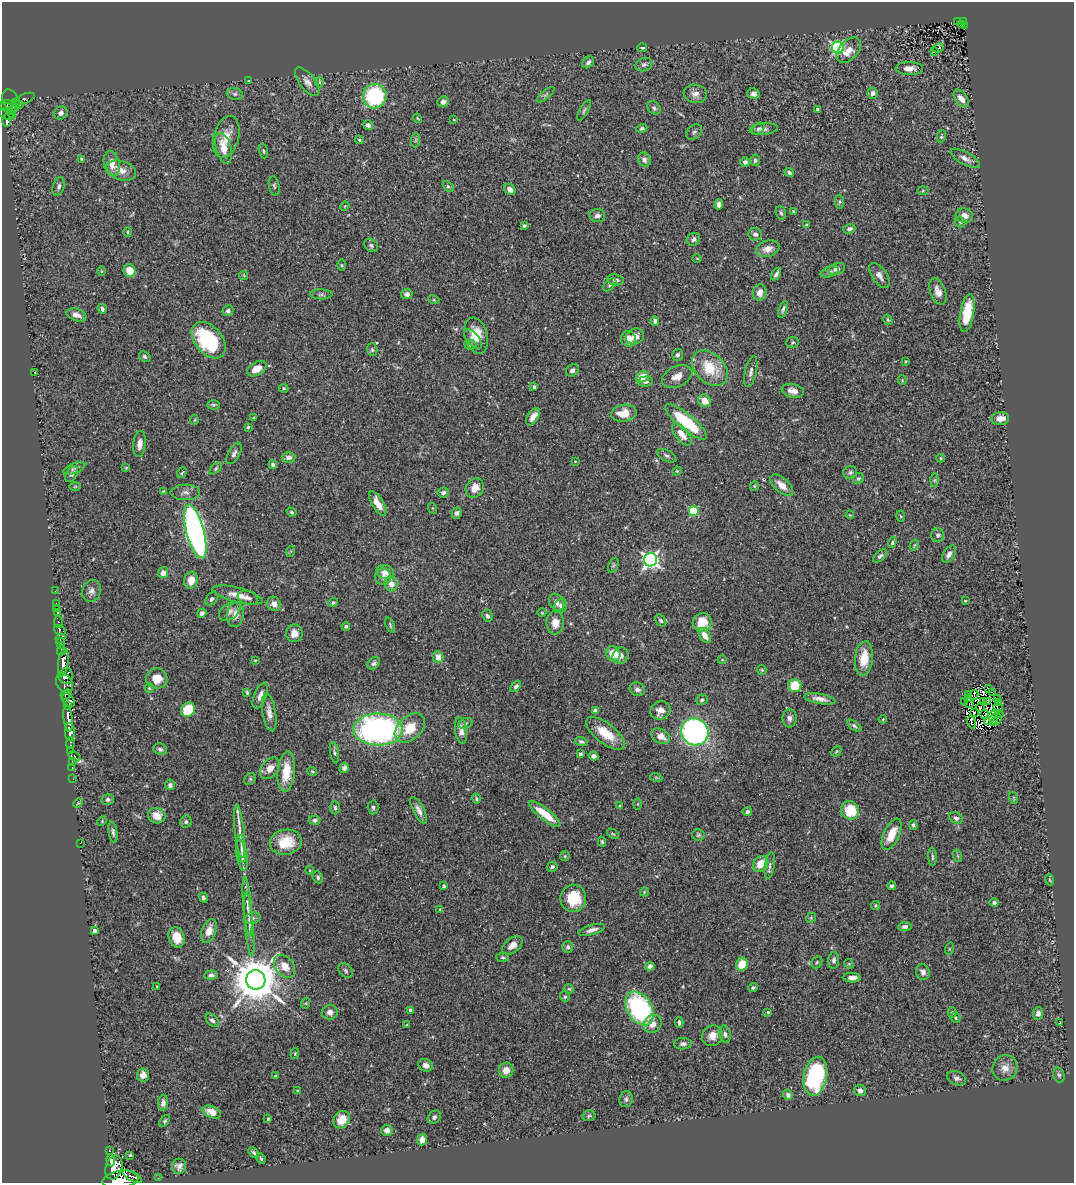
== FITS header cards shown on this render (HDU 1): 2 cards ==
NAXIS1  =                 1072
NAXIS2  =                 1181

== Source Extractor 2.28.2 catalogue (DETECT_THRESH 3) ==
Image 1072 x 1181 px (HDU 1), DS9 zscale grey, 1 PNG px = 1 image px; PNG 1076 x 1185 px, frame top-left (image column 1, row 1181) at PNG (2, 2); each listed source drawn as its Kron ellipse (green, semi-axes under 4 px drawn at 4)
Background 0.565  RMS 0.036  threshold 0.109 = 3 sigma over >= 5 px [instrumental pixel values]
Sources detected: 415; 7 with non-positive FLUX_AUTO (blend fragments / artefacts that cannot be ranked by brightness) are neither listed nor drawn; the other 408 listed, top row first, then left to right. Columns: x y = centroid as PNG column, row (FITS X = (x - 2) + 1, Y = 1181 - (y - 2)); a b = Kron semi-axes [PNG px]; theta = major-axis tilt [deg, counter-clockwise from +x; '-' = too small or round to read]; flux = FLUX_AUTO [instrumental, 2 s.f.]
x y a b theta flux
958 21 3 2 - 6.3
963 21 2 2 - 17
961 24 2 2 - 7.3
964 26 3 3 - 1.5
642 48 5 3 - 4.2
838 48 6 6 - 420
938 48 6 3 23 41
849 50 15 9 47 29
934 52 3 3 - 18
588 62 7 5 44 8
644 65 9 6 20 7
909 68 14 6 -1 18
249 81 4 3 - 3.9
307 82 17 8 -52 17
320 82 5 3 - 3.1
873 93 5 5 - 10
235 94 8 6 -13 6.6
695 94 12 9 -9 16
754 94 6 5 - 12
546 95 11 4 40 5.9
375 96 12 12 - 210
24 99 11 5 22 54
961 99 10 6 -53 19
11 100 12 8 -61 210
443 102 6 5 - 8.3
16 103 3 2 - 51
6 104 6 3 13 100
19 105 4 3 - 29
8 107 8 4 -15 130
654 108 7 6 - 5.8
817 109 3 3 - 5.6
584 110 11 4 61 5.6
9 112 4 3 - 31
61 113 7 6 - 9.2
6 114 8 5 -26 57
13 115 3 2 - 13
417 118 5 3 - 2.6
454 120 3 2 - 1.6
7 121 6 3 -89 100
368 125 5 4 - 9.4
642 128 6 4 20 4.1
758 129 7 5 46 4.9
764 129 14 6 6 11
694 132 9 6 43 6.5
941 136 6 4 79 3.8
226 137 21 12 75 39
359 140 5 4 - 3.2
416 140 7 4 88 5
224 148 16 7 -76 35
263 151 7 4 -72 3.7
965 158 16 6 -29 15
81 159 4 3 - 2.7
644 160 7 6 - 9.8
755 160 5 5 - 5.2
745 162 5 5 - 7.8
112 164 13 7 -78 26
121 170 15 9 -17 21
789 172 5 3 - 5.2
59 186 9 5 73 9
274 186 10 5 -77 4.6
448 186 7 4 -39 3.9
510 189 6 5 - 12
923 190 6 4 1 3
840 202 7 4 -85 3.9
719 205 5 4 - 11
345 206 5 4 - 2.4
793 211 3 3 - 2.8
781 213 7 5 -72 4.9
597 215 8 6 4 8
964 216 9 7 -17 14
960 222 5 5 - 4
524 225 4 3 - 3.8
806 225 4 2 - 2.9
849 229 6 4 19 6.8
128 232 5 4 - 3.1
755 234 7 6 - 9
693 239 7 6 - 6.7
371 245 8 6 -42 5.8
768 249 12 8 15 19
697 258 5 3 - 2.1
341 265 6 4 -90 3.3
837 269 8 5 21 11
102 271 5 3 - 2.2
129 271 6 6 - 31
830 272 9 5 18 6.8
776 274 7 3 58 6.9
244 275 5 3 - 2.1
879 275 14 7 -55 15
616 280 8 5 -8 8
610 285 8 5 46 5.2
938 291 14 7 -70 18
760 292 8 6 79 15
321 294 11 5 -1 6.3
407 294 6 5 - 9
434 300 5 3 - 2.6
102 309 5 4 - 5.9
783 309 9 3 69 5.4
228 311 6 5 - 7.6
967 313 19 6 80 78
76 315 10 6 -18 16
888 320 5 3 - 3.2
655 321 5 3 - 7.8
476 336 18 11 -74 44
635 336 9 7 27 17
473 339 11 6 -51 14
628 339 8 7 - 24
209 340 21 13 -50 210
793 342 6 5 - 4.1
470 345 6 5 - 4.2
372 350 6 5 - 4.3
678 355 6 5 - 6.6
145 357 6 4 -36 5.5
906 361 3 3 - 2
710 368 21 14 -44 79
257 369 10 6 31 32
572 370 7 5 42 7.2
35 372 3 2 - 2.9
751 372 16 6 77 10
677 376 16 10 26 25
642 377 7 5 28 45
902 380 4 4 - 2.3
646 382 7 5 6 7.7
534 387 3 3 - 6.9
284 388 5 4 - 3.3
793 391 11 6 -12 17
704 401 7 6 - 28
213 405 6 4 -1 4.1
624 413 13 8 8 41
533 417 10 5 56 18
254 418 3 3 - 2.3
1000 419 9 6 8 24
194 420 5 3 - 2.2
686 422 26 7 -39 160
248 427 3 3 - 3.1
682 435 13 6 -51 26
140 444 13 6 84 17
234 453 12 6 61 8.3
666 456 11 5 -27 7.1
289 457 7 5 1 11
941 458 4 4 - 3.4
575 461 2 2 - 1.6
273 465 4 4 - 6.3
74 468 11 5 22 7
126 468 4 3 - 2.2
216 468 8 4 46 3.7
677 471 4 4 - 2.5
182 473 6 3 53 3.1
850 473 7 6 - 5.4
72 474 9 5 56 7.9
858 479 6 5 - 4
934 480 7 4 89 3.5
782 485 14 7 -41 26
75 486 6 4 2 2.7
754 486 4 4 - 2.5
475 488 10 8 53 25
163 491 4 4 - 1.9
185 492 15 8 0 12
443 493 6 5 - 8.1
378 503 14 5 -60 22
432 508 5 3 - 2.2
694 511 5 5 - 140
291 512 5 4 - 3.4
457 513 5 5 - 7.9
850 515 4 3 - 1.8
901 516 5 3 - 2.4
195 531 28 9 -75 1100
938 535 6 6 - 7.1
892 542 6 3 73 4.1
914 545 6 4 60 3.1
291 551 6 3 71 2.5
949 554 9 5 56 11
880 556 8 5 38 5.6
650 560 7 6 - 800
613 565 7 4 69 4.4
385 572 9 6 -17 15
163 573 5 5 - 14
383 577 8 8 - 14
191 580 8 6 75 27
391 584 7 6 - 23
55 591 4 2 - 2.2
91 591 11 9 70 13
238 595 26 7 -14 30
248 598 10 7 -19 9.8
212 599 7 5 47 6.7
965 601 3 2 - 2.1
556 602 9 7 -61 14
56 603 2 2 - 4.8
333 603 5 4 - 4.7
274 604 7 6 - 14
560 606 7 6 - 7
56 608 3 2 - 3.1
230 611 12 8 35 13
57 613 3 2 - 11
202 613 5 4 - 9.6
542 613 4 2 - 1.9
235 615 12 8 85 22
487 616 6 5 - 5.9
661 620 7 4 -51 4.7
58 622 5 3 - 59
702 622 9 9 - 54
555 623 11 8 88 24
390 625 8 3 -70 3.8
346 626 4 4 - 5
60 630 6 4 -35 130
294 633 9 8 - 19
705 635 8 5 -55 21
60 638 5 3 - 310
61 643 5 4 - 460
61 650 5 3 - 290
613 654 8 7 - 45
620 656 8 7 - 14
438 657 6 5 - 24
864 659 17 9 84 55
255 660 4 3 - 2.1
722 660 4 3 - 1.8
63 663 14 5 81 920
374 663 7 5 47 6.6
762 670 5 4 - 2.8
66 676 8 7 - 430
157 679 10 10 - 36
65 683 11 7 -58 280
516 686 6 4 50 5.5
795 686 6 6 - 65
149 688 4 4 - 3
637 689 8 6 -20 9.3
989 689 4 2 - 1.7
992 692 3 2 - 0.062
247 693 4 3 - 3.3
66 694 6 3 45 200
968 695 3 2 - 2.6
974 695 5 4 - 0.0027
260 696 14 6 69 15
968 698 4 3 - 1.8
820 699 16 5 -10 16
997 699 3 2 - 2.1
69 700 8 5 -53 240
702 700 6 5 - 4.9
965 701 3 2 - 8.4
984 702 2 2 - 2.2
988 702 4 2 - 0.25
969 703 5 2 - 3
999 703 3 2 - 2.5
68 706 4 3 - 120
980 707 4 2 - 3.5
998 708 5 3 - 0.8
188 710 8 6 52 90
660 710 10 9 - 19
595 711 4 4 - 9.9
269 712 19 6 -80 17
974 713 4 2 - 2.6
999 714 4 2 - 2.1
985 715 4 2 - 1.4
68 718 13 4 -83 680
790 718 9 7 89 9.9
991 718 9 3 51 0.53
883 719 4 2 - 2.4
993 720 5 2 - 4
996 720 7 2 52 0.07
971 722 6 3 -71 6.9
465 723 7 5 24 5.1
854 726 8 4 -37 5.6
410 728 17 11 42 59
378 729 24 16 0 690
461 730 13 6 -82 17
70 732 9 5 -86 800
695 732 14 13 - 610
606 733 23 10 -38 58
661 736 10 7 -29 25
581 742 6 4 -18 5.1
70 743 6 3 89 17
160 749 7 5 -22 6.6
71 750 2 2 - 5.3
836 751 5 3 - 2.5
334 753 11 3 -80 5.7
580 754 4 4 - 4.6
74 756 6 3 -35 100
593 756 5 4 - 7.3
72 761 3 2 - 7.7
72 768 3 2 - 6
270 768 12 8 51 22
344 768 5 4 - 7.9
312 771 5 4 - 2.9
286 772 20 8 85 55
656 777 6 4 -19 2.9
73 779 3 2 - 3.9
250 779 6 5 - 4
170 785 5 5 - 8.5
1014 798 6 4 -72 2.6
476 799 5 4 - 3.5
108 800 6 5 - 5.7
78 803 5 4 - 2.8
638 804 5 3 - 2.3
620 806 4 3 - 2.3
373 807 7 5 -87 5.6
335 808 7 4 -86 5.4
419 810 15 5 -62 14
850 810 9 8 - 73
747 812 4 4 - 6.7
545 814 19 5 -38 56
157 816 9 7 -19 29
956 818 7 5 -27 7.6
315 820 6 4 2 6.9
102 821 5 3 - 2.2
186 822 6 6 - 5.8
913 825 4 3 - 4.4
240 831 27 4 -84 22
113 832 11 4 -81 6.2
613 834 6 3 -35 2.8
892 834 17 7 65 46
698 835 6 5 - 4.4
286 842 16 12 10 69
602 842 5 3 - 3.4
80 843 2 2 - 43
241 849 14 5 -85 13
242 855 15 5 -81 13
565 856 5 4 - 3
958 856 6 4 -71 3.4
932 857 9 3 -87 4
761 864 9 7 46 41
770 865 13 4 82 7.9
552 867 5 4 - 5.4
310 870 4 3 - 1.9
318 877 6 4 -66 5.3
1050 880 5 3 - 2.4
444 886 4 3 - 3.8
892 886 4 4 - 5.2
644 892 4 3 - 2.3
203 898 5 4 - 5.8
573 898 13 13 - 81
994 903 5 4 - 6.2
875 906 4 4 - 2.9
247 907 30 4 -85 18
440 909 3 2 - 1.6
253 918 8 5 12 6.6
811 918 5 4 - 3
249 925 32 4 -85 18
905 927 7 4 4 7.3
592 930 14 5 16 12
95 931 4 3 - 8.1
209 931 12 7 70 23
177 937 10 8 -72 38
512 945 12 7 39 19
568 947 6 5 - 6.6
949 949 6 4 72 2.8
503 957 6 4 -4 3.9
834 960 8 5 84 8.2
817 962 6 5 - 4.2
742 964 7 5 69 49
849 964 5 4 - 2.8
285 966 13 9 -51 28
650 966 4 4 - 9.4
345 970 8 6 -47 5.9
923 972 8 7 - 10
211 975 7 4 5 6.9
852 978 8 4 0 16
256 980 10 9 - 12000
157 987 3 3 - 2.6
753 988 5 4 - 4.6
569 989 5 4 - 2.8
565 997 5 5 - 4.2
306 1003 5 3 - 2.7
640 1008 18 12 -58 410
410 1010 4 3 - 7.5
330 1012 8 7 - 12
768 1012 4 4 - 2.7
952 1013 5 4 - 2.7
1038 1013 6 5 - 12
956 1018 5 5 - 3.3
212 1020 8 5 -44 7
679 1023 5 3 - 5.7
1060 1023 3 2 - 2.5
653 1024 9 8 - 19
407 1025 4 4 - 2
725 1034 8 6 -75 7.9
712 1036 11 9 42 23
683 1044 9 5 2 7.8
295 1054 5 4 - 2.7
426 1065 7 6 - 13
1005 1068 13 12 - 23
506 1070 7 7 - 25
143 1075 6 6 - 14
1059 1075 7 5 -73 5.5
275 1076 3 3 - 2.4
815 1076 20 11 79 280
956 1078 10 6 -21 8.9
298 1091 4 3 - 3.2
860 1091 6 5 - 12
788 1095 5 5 - 10
626 1099 8 6 78 7.1
163 1103 8 5 85 8.9
212 1112 9 5 -25 24
589 1116 7 5 14 4.4
434 1117 7 6 - 7.1
268 1119 3 3 - 2.4
342 1120 9 7 55 40
165 1121 7 4 53 4.9
387 1130 6 5 - 11
422 1140 6 5 - 21
109 1151 3 3 - 35
254 1152 6 4 -46 4.6
130 1155 3 3 - 2.4
261 1159 5 3 - 2.9
111 1160 6 3 -85 530
179 1166 7 7 - 10
114 1168 12 8 72 1700
132 1177 11 3 -29 190
158 1178 3 2 - 4.5
120 1179 18 8 9 2600
At the frame edge (FLAGS 8, measured only in part): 1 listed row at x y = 120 1179
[7 non-positive-flux detections neither listed nor drawn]